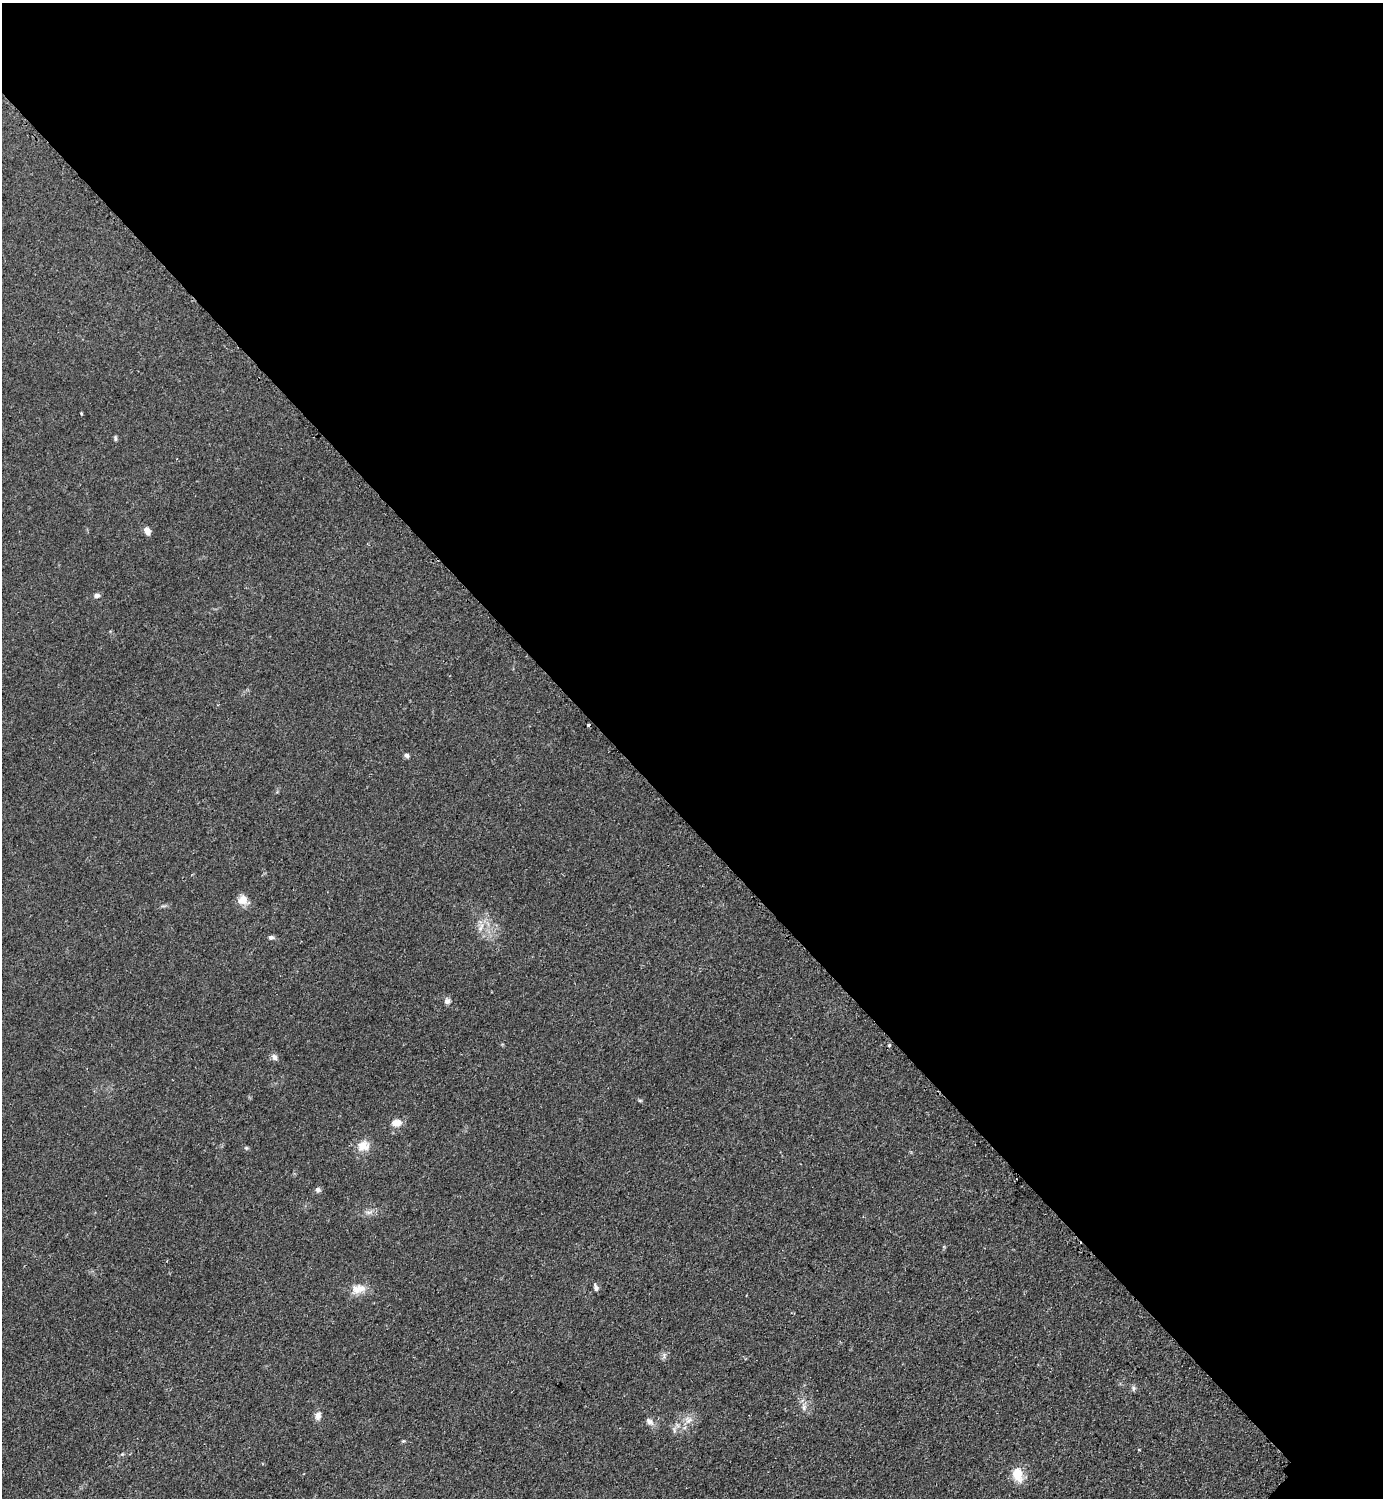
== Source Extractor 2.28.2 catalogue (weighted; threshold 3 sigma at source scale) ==
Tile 3 of 4 x 4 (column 3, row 1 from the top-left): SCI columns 3076-4456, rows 4494-5989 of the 6005 x 6005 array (HDU 1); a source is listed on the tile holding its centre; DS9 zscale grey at full resolution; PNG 1385 x 1500 px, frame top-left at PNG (2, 3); no overlay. Shown black and unused: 55% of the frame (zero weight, under 2 of 3 exposures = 1% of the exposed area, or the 3 px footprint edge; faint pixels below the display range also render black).
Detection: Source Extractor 2.28.2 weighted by HDU 2 'WHT'; one run over the whole footprint, this tile lists its part. Background 0.0799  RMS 0.0075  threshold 0.0337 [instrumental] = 3 sigma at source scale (4.5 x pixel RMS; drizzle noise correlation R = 1.50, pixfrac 1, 0.05/0.05 arcsec/px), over >= 5 px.
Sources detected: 28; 2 cosmic-ray / hot-pixel residue — not listed; the other 26 listed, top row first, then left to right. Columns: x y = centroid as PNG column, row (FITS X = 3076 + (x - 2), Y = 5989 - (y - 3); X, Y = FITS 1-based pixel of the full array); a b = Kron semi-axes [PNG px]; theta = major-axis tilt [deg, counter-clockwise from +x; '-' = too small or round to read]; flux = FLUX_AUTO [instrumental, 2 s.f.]
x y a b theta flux
81 413 3 2 - 0.96
115 438 7 4 -80 1.3
147 531 8 6 -61 5.3
97 596 7 5 6 2.2
407 755 7 5 -31 1.9
243 900 12 12 - 7
481 927 13 5 70 3.7
271 938 6 5 - 1.9
447 1001 8 7 - 2.5
889 1045 3 3 - 1.5
274 1057 8 7 - 2.9
640 1100 6 4 0 0.92
396 1123 11 8 4 6.7
363 1146 17 14 12 9.1
246 1148 6 5 - 1.1
318 1190 7 6 - 1.8
369 1212 9 4 0 2.3
596 1288 8 5 -72 2.4
358 1289 21 11 10 9.2
1133 1388 8 6 -71 1.8
804 1407 8 6 -72 2.5
318 1416 10 8 72 4
688 1420 10 10 - 5.4
649 1421 13 7 -42 3.5
403 1441 5 4 - 0.87
1017 1474 17 11 -76 14